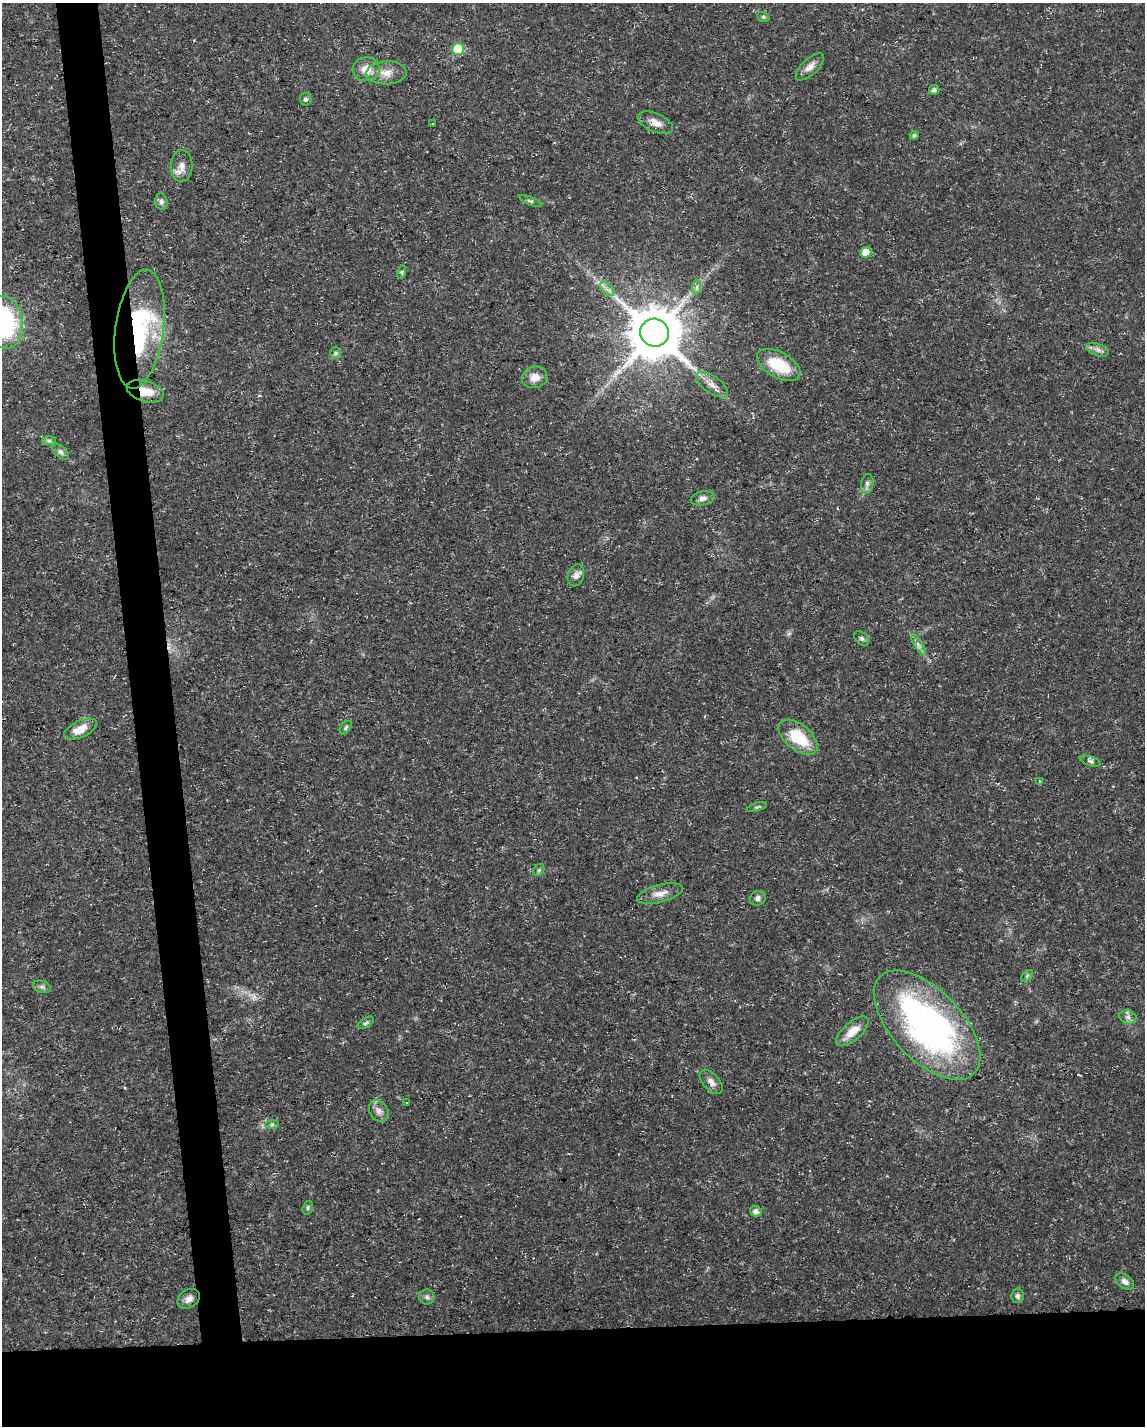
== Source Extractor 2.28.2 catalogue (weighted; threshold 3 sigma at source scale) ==
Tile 11 of 4 x 3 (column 3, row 3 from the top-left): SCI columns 2288-3430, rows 53-1476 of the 4574 x 4333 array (HDU 1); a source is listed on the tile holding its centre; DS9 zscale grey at full resolution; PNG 1147 x 1428 px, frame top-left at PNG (2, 3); each listed source drawn as its Kron ellipse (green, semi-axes under 4 px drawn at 4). Shown black and unused: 10% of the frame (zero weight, under 3 of 5 exposures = <1% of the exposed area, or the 3 px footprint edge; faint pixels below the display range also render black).
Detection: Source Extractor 2.28.2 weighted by HDU 2 'WHT'; one run over the whole footprint, this tile lists its part. Background 0.0165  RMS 0.0022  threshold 0.01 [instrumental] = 3 sigma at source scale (4.5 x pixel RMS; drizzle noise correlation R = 1.50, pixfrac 1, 0.0396/0.0396 arcsec/px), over >= 5 px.
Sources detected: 59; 1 too faint to see at this stretch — neither listed nor drawn; the other 58 listed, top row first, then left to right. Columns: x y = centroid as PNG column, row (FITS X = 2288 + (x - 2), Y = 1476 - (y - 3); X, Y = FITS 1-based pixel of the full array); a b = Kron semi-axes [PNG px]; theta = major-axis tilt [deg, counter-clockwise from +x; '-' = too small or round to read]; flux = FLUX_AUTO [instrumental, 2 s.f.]
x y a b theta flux
763 17 6 5 - 0.35
458 49 6 6 - 9.8
810 67 18 8 44 1.7
366 69 13 12 - 2.8
386 73 20 11 3 2.9
934 90 5 5 - 0.73
306 99 6 5 - 0.55
432 123 3 3 - 0.22
655 123 19 9 -23 2.1
914 135 4 4 - 0.5
182 166 16 11 87 2.1
530 201 12 3 -23 0.41
161 202 8 6 -78 0.8
866 252 5 5 - 4.2
402 272 7 4 72 0.32
697 287 7 4 88 0.53
607 289 9 5 -45 0.85
4 322 26 18 -81 27
139 329 60 24 82 30
655 333 14 14 - 1300
1098 350 12 6 -21 0.91
336 353 6 5 - 0.43
779 365 24 12 -29 8.9
535 377 13 11 14 2.2
712 385 19 8 -35 2
145 391 19 10 -16 4
49 441 7 4 1 0.46
60 452 10 5 -41 0.68
867 484 10 6 80 0.78
702 498 12 7 11 1.2
576 575 11 8 71 1.4
862 638 8 6 -39 0.59
919 645 11 4 -59 0.83
346 728 8 4 53 0.37
80 729 17 8 25 3.4
798 737 23 13 -40 8.7
1090 761 11 4 -18 0.6
1040 782 3 3 - 0.28
757 807 10 3 17 0.37
539 870 6 5 - 0.41
660 894 23 8 14 2.2
758 898 8 7 - 0.86
1027 976 7 4 46 0.35
42 987 9 6 -18 0.62
1128 1017 9 6 -13 0.81
366 1023 9 4 32 0.5
927 1025 68 35 -46 79
852 1031 20 9 41 3.4
711 1082 15 8 -48 1.3
406 1103 3 2 - 0.35
379 1111 12 9 -57 1.3
272 1124 7 4 0 0.44
308 1208 7 5 70 0.38
756 1211 6 5 - 1.1
1125 1282 10 6 -35 1.1
1018 1296 7 6 - 0.61
427 1297 7 7 - 0.69
189 1299 12 9 34 1.4
Overlapping masked pixels (flux is a lower limit): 4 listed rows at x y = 655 123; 139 329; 145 391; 711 1082
Isophote crosses this tile's border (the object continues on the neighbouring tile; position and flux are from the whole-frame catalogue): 1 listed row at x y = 4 322